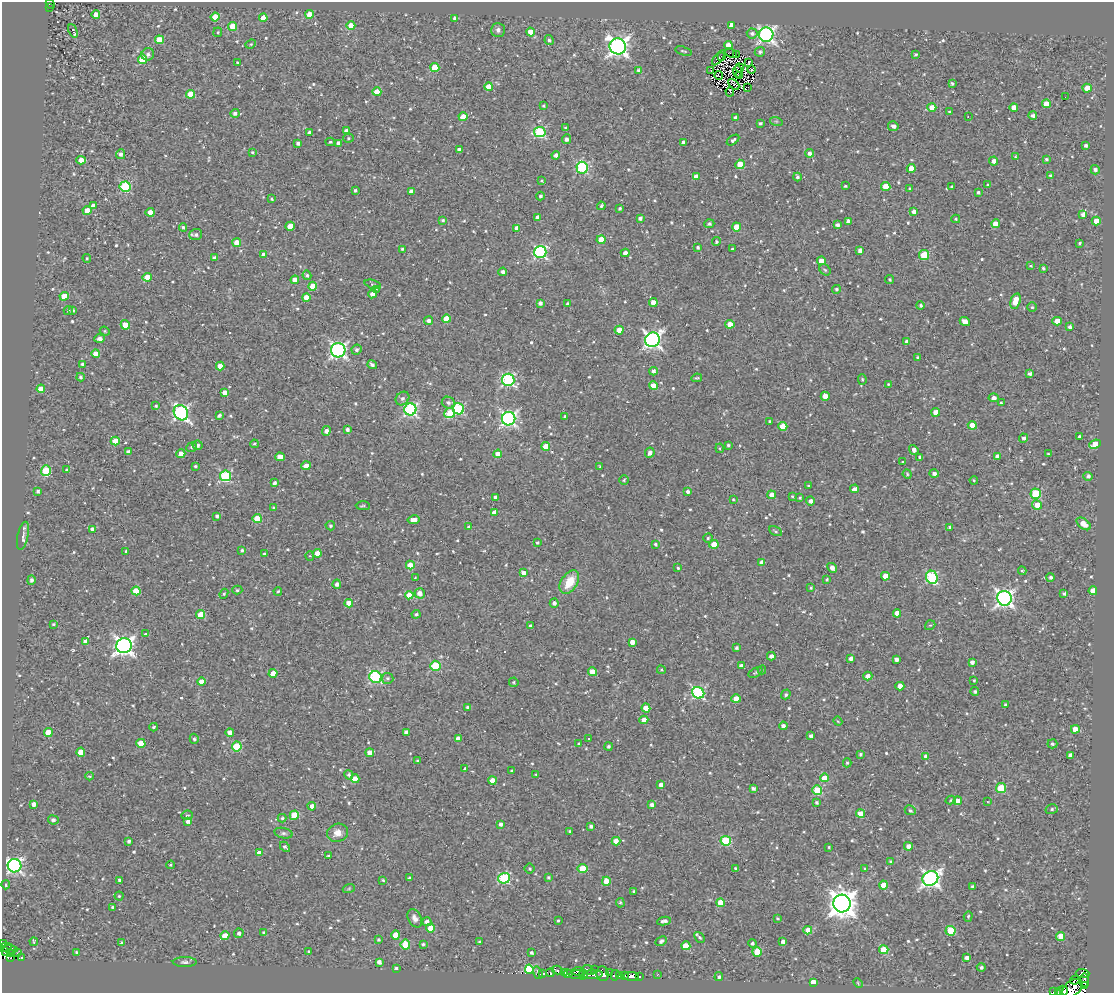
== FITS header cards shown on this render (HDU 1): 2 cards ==
NAXIS1  =                 1112
NAXIS2  =                  991

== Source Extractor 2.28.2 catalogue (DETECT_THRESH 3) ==
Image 1112 x 991 px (HDU 1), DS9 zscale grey, 1 PNG px = 1 image px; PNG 1116 x 995 px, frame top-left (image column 1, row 991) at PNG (2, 2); each listed source drawn as its Kron ellipse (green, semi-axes under 4 px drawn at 4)
Background 0.603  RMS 0.68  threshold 2.03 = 3 sigma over >= 5 px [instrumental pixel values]
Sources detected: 729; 10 with non-positive FLUX_AUTO (blend fragments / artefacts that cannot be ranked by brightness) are neither listed nor drawn; of the other 719, the 500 brightest by FLUX_AUTO listed and drawn (219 fainter detections omitted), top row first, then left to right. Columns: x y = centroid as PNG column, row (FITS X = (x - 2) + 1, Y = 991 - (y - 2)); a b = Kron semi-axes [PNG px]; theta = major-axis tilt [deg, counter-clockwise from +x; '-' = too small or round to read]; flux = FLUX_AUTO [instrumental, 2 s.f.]
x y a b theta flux
50 4 5 3 - 77
49 8 3 2 - 84
310 14 4 4 - 710
96 15 4 4 - 550
215 17 4 4 - 790
263 18 4 4 - 630
455 18 4 3 - 130
731 25 4 4 - 240
233 26 4 4 - 940
351 26 4 4 - 660
498 30 7 7 - 160
73 31 7 3 -67 230
218 32 5 4 - 56
531 32 4 4 - 550
752 33 5 5 - 140
766 35 7 7 - 12000
159 40 4 4 - 820
549 40 5 4 - 110
251 44 5 4 - 60
728 45 4 4 - 390
618 46 8 8 - 22000
683 51 8 3 -16 57
760 52 5 4 - 120
731 53 6 2 -25 100
148 54 6 6 - 160
736 54 3 2 - 65
915 54 3 3 - 64
722 56 3 2 - 81
719 58 9 3 50 66
142 59 4 4 - 1700
749 62 4 3 - 57
237 63 3 3 - 75
435 67 4 4 - 1400
739 68 5 2 - 49
638 70 3 3 - 120
752 70 4 2 - 55
711 71 2 2 - 75
737 72 6 4 -86 61
719 75 4 2 - 58
740 76 4 2 - 70
734 84 6 2 -46 66
952 84 4 3 - 80
489 87 4 4 - 790
748 87 3 2 - 65
1087 88 4 4 - 640
377 92 4 4 - 550
730 92 5 2 - 66
190 94 4 4 - 990
1065 97 2 2 - 67
1046 104 4 4 - 770
544 106 3 3 - 57
932 107 4 4 - 580
1014 107 4 4 - 340
949 112 3 3 - 58
235 113 4 4 - 150
1033 115 4 4 - 150
968 116 3 2 - 100
463 117 4 4 - 590
735 118 4 3 - 150
776 121 6 4 -18 73
760 123 4 3 - 73
893 126 5 5 - 200
565 128 3 3 - 56
346 131 4 4 - 170
309 132 3 3 - 87
540 132 6 5 - 4100
349 138 5 4 - 61
567 139 5 4 - 110
733 140 7 4 35 110
330 142 4 4 - 53
683 142 4 3 - 120
298 143 4 3 - 160
338 143 4 3 - 200
1085 146 3 3 - 110
459 150 4 3 - 190
252 152 4 4 - 54
810 153 4 4 - 150
121 154 5 4 - 190
556 155 4 4 - 220
1015 157 3 3 - 62
1046 159 3 3 - 68
81 160 5 4 - 620
994 161 4 4 - 260
740 164 5 4 - 1100
582 168 6 5 - 5200
911 168 4 4 - 690
1095 170 5 4 - 150
1050 175 3 3 - 56
696 177 4 4 - 480
797 177 4 4 - 86
541 181 4 3 - 55
987 185 3 3 - 73
845 186 3 3 - 62
886 186 4 4 - 930
125 187 5 5 - 3200
952 187 3 3 - 71
910 189 4 4 - 68
355 190 3 3 - 89
411 191 4 4 - 190
978 192 3 3 - 82
540 196 4 4 - 110
272 199 3 3 - 76
93 206 4 4 - 270
601 206 4 3 - 83
620 208 3 3 - 60
87 211 4 4 - 570
914 211 4 4 - 230
150 212 4 4 - 440
1083 214 4 3 - 270
538 217 4 4 - 280
640 218 4 4 - 160
956 219 4 4 - 56
443 220 4 4 - 75
848 221 4 4 - 160
1096 221 4 4 - 810
709 224 5 4 - 100
996 224 4 4 - 560
837 225 4 4 - 150
290 226 5 4 - 740
183 227 4 4 - 80
736 227 4 4 - 770
517 228 4 4 - 310
196 235 6 5 - 130
601 240 4 4 - 750
716 242 4 4 - 68
237 243 4 4 - 660
1079 243 3 3 - 66
698 247 3 3 - 94
402 249 4 3 - 75
732 249 3 3 - 72
860 250 4 4 - 220
540 252 6 6 - 7500
625 253 4 4 - 250
264 255 4 4 - 330
924 255 5 5 - 1800
87 258 4 4 - 50
214 258 4 3 - 130
821 261 4 4 - 440
1030 266 3 3 - 57
1043 268 3 3 - 68
825 270 6 5 - 75
503 272 4 4 - 140
307 275 4 4 - 88
147 277 4 4 - 750
295 280 4 4 - 430
890 280 4 4 - 62
373 284 8 4 -18 64
313 286 4 4 - 720
836 289 4 4 - 94
376 290 3 2 - 84
373 294 4 4 - 380
64 296 4 4 - 830
306 298 4 4 - 570
1015 301 8 5 74 750
540 303 4 4 - 180
653 303 4 4 - 570
568 304 4 3 - 140
920 306 4 4 - 100
1032 307 5 5 - 62
73 310 3 3 - 53
68 311 4 4 - 90
446 319 4 4 - 640
428 321 4 4 - 150
965 321 5 4 - 380
1057 321 4 4 - 690
730 324 4 4 - 570
125 325 5 4 - 610
1069 327 3 3 - 110
619 330 4 4 - 610
105 331 5 4 - 60
100 339 5 4 - 190
652 340 7 7 - 16000
907 342 4 4 - 240
338 350 7 7 - 12000
357 350 5 5 - 89
96 354 4 4 - 560
917 357 3 3 - 49
82 364 3 3 - 110
372 365 5 3 - 130
220 366 4 4 - 620
653 371 4 4 - 170
1029 373 4 3 - 140
81 377 4 4 - 88
697 378 5 3 - 67
862 379 5 4 - 56
508 380 6 6 - 6000
888 384 4 3 - 57
653 386 4 4 - 620
41 389 4 4 - 690
224 392 4 4 - 290
825 396 4 4 - 570
403 398 7 6 - 120
994 398 5 3 - 220
448 403 6 5 - 130
1001 403 3 3 - 78
156 406 4 3 - 63
410 409 6 6 - 8100
459 409 5 5 - 4600
936 412 4 4 - 630
181 413 8 6 -54 9700
450 413 5 5 - 1500
219 415 4 3 - 110
565 416 3 3 - 100
509 419 7 6 - 12000
770 421 3 3 - 69
972 425 4 4 - 680
783 426 4 4 - 860
347 430 4 3 - 150
326 431 5 4 - 260
1080 437 4 3 - 150
1024 438 4 4 - 110
115 441 4 4 - 930
254 444 4 3 - 67
1095 444 6 4 24 1000
198 445 5 5 - 130
728 445 3 3 - 60
546 446 4 4 - 630
191 447 5 4 - 70
720 448 5 3 - 50
914 450 5 4 - 230
128 452 4 4 - 190
650 453 5 4 - 190
181 454 4 4 - 590
498 454 4 4 - 410
1048 454 3 3 - 60
997 456 4 4 - 200
280 457 4 4 - 670
920 457 4 3 - 110
903 462 3 3 - 55
195 466 3 3 - 61
306 466 5 4 - 320
600 467 4 3 - 53
67 470 4 4 - 140
46 471 5 5 - 2300
907 474 4 4 - 62
934 474 5 4 - 160
225 476 5 5 - 4300
1088 476 4 4 - 130
624 480 5 4 - 69
974 480 4 3 - 52
274 483 3 3 - 150
808 486 3 3 - 59
854 489 4 3 - 180
38 491 4 3 - 120
688 492 4 3 - 120
1036 494 5 5 - 2800
772 495 4 4 - 390
792 496 4 3 - 54
495 497 4 3 - 150
800 498 4 3 - 59
733 499 3 3 - 49
810 501 4 4 - 200
1037 505 5 4 - 590
363 506 7 3 0 65
274 508 4 4 - 58
495 513 4 4 - 490
217 516 4 3 - 130
257 519 4 4 - 1300
413 520 6 4 9 310
1084 524 8 5 -39 490
330 526 5 4 - 89
469 527 4 4 - 91
949 527 3 3 - 96
93 529 4 4 - 230
775 531 7 4 -27 71
23 536 14 5 78 200
708 538 4 4 - 66
537 542 3 3 - 76
655 544 4 3 - 66
714 544 4 4 - 580
242 550 4 4 - 86
126 551 3 3 - 65
317 553 4 4 - 460
264 554 3 3 - 60
310 556 4 4 - 56
762 562 4 4 - 240
410 565 4 4 - 610
678 568 4 3 - 63
832 568 5 4 - 260
1022 571 4 3 - 51
523 573 4 3 - 220
885 576 4 4 - 710
932 577 7 5 -66 4300
1050 577 4 4 - 120
415 578 3 3 - 49
827 579 4 3 - 56
31 580 5 4 - 140
569 582 13 8 57 990
337 584 4 4 - 170
811 588 4 3 - 60
237 590 5 4 - 79
136 591 4 4 - 1100
278 591 4 3 - 49
1093 591 4 4 - 670
420 593 5 5 - 330
1064 593 3 3 - 100
224 594 5 4 - 62
409 595 4 4 - 620
1004 598 7 7 - 17000
349 603 4 4 - 570
554 603 4 4 - 130
897 613 4 4 - 540
416 614 4 4 - 98
201 615 4 4 - 990
53 624 4 3 - 55
930 625 5 4 - 56
530 626 3 3 - 85
145 634 3 3 - 56
85 641 4 4 - 210
632 642 4 4 - 340
124 646 8 7 - 21000
736 648 4 3 - 100
771 656 4 4 - 190
851 658 4 4 - 190
896 659 4 4 - 210
972 662 4 4 - 170
435 666 5 5 - 3000
741 666 4 4 - 200
661 670 4 3 - 50
762 670 4 4 - 55
592 672 4 4 - 590
273 673 4 4 - 610
755 673 8 4 27 72
868 676 4 4 - 240
376 677 6 6 - 4600
388 678 5 5 - 110
974 680 3 3 - 49
202 682 4 4 - 470
514 682 5 4 - 70
900 686 4 4 - 410
975 691 4 4 - 65
698 693 6 5 - 5800
786 694 5 4 - 82
736 699 4 4 - 740
1005 705 3 3 - 79
467 707 3 3 - 73
646 708 4 4 - 560
644 720 4 4 - 440
838 721 4 4 - 49
783 726 4 4 - 190
154 727 4 3 - 68
1075 729 4 4 - 510
48 732 4 4 - 700
230 732 4 4 - 300
406 732 4 4 - 180
811 736 4 3 - 130
458 738 4 4 - 330
589 738 2 2 - 55
194 739 5 4 - 110
141 743 4 4 - 830
579 744 3 3 - 55
1052 744 5 4 - 79
237 746 5 5 - 2300
608 746 4 4 - 100
81 752 4 4 - 670
370 753 4 4 - 630
860 754 3 3 - 73
1070 755 4 4 - 250
926 756 4 4 - 240
417 761 4 3 - 57
847 763 4 4 - 60
465 769 4 3 - 110
512 771 3 3 - 60
536 774 3 3 - 50
349 775 5 4 - 110
90 776 4 3 - 53
825 778 4 4 - 790
355 779 4 4 - 730
492 781 4 4 - 590
661 785 4 4 - 210
753 788 4 3 - 130
1001 788 5 5 - 2400
817 790 5 4 - 1600
951 800 5 4 - 67
958 801 4 4 - 560
987 801 3 2 - 70
816 803 4 3 - 80
34 804 4 4 - 280
652 805 4 4 - 220
312 806 4 4 - 300
1052 809 6 5 - 86
910 810 6 4 -27 98
861 813 4 4 - 730
187 815 6 4 6 70
294 815 5 4 - 1400
282 818 4 3 - 90
53 820 5 4 - 160
188 821 4 3 - 180
500 824 4 3 - 140
591 826 4 3 - 130
569 831 3 3 - 81
283 833 9 5 -12 110
338 833 10 9 - 420
129 841 4 3 - 100
616 841 4 4 - 500
726 841 5 5 - 2700
908 846 4 4 - 270
285 847 6 3 -46 130
829 847 3 3 - 49
259 853 4 4 - 390
328 856 3 3 - 64
890 861 3 3 - 49
171 865 4 3 - 52
14 866 7 6 - 11000
582 868 5 4 - 1100
736 868 4 3 - 83
530 869 5 5 - 69
865 869 4 3 - 54
548 877 4 4 - 66
410 878 3 3 - 75
504 878 6 5 - 3600
930 878 8 7 - 16000
383 880 4 3 - 66
120 881 4 3 - 160
606 881 4 4 - 770
6 885 4 4 - 68
883 885 4 4 - 700
973 886 3 3 - 78
349 888 6 4 20 58
633 891 3 2 - 55
119 896 4 4 - 50
620 903 5 4 - 66
720 903 4 4 - 580
842 903 9 8 - 54000
113 907 4 3 - 150
968 916 5 4 - 59
415 918 10 6 -62 220
777 918 4 3 - 67
558 920 3 2 - 52
664 921 7 3 9 160
427 922 4 4 - 180
430 928 4 4 - 660
808 930 4 4 - 650
951 931 5 5 - 1700
239 933 5 4 - 150
264 933 4 3 - 110
396 935 4 4 - 620
225 936 4 4 - 690
1060 936 4 4 - 890
699 937 6 4 -52 110
378 940 4 4 - 71
661 941 6 4 28 130
783 941 4 4 - 150
34 942 4 3 - 49
480 942 3 3 - 73
3 943 4 3 - 130
121 943 3 3 - 64
752 943 4 4 - 100
423 944 3 3 - 82
405 945 5 4 - 1200
686 946 4 4 - 980
5 947 6 3 14 290
10 949 8 3 -5 200
884 950 4 4 - 1200
6 951 4 3 - 76
308 951 3 3 - 52
76 952 3 3 - 59
757 952 5 4 - 1400
10 953 4 3 - 94
17 953 3 3 - 51
531 953 3 3 - 78
22 957 3 3 - 130
11 958 3 3 - 210
967 958 4 4 - 200
185 962 12 5 0 130
379 962 4 4 - 220
981 967 4 4 - 74
396 968 3 3 - 67
529 969 4 4 - 10000
594 969 2 2 - 59
557 970 5 2 - 260
589 970 6 2 -36 390
578 971 6 3 4 600
610 972 3 2 - 220
538 973 6 3 -71 1100
543 973 4 3 - 1100
550 973 4 3 - 1100
564 973 4 3 - 810
1083 973 7 4 -4 790
568 974 4 4 - 3000
577 974 8 3 4 830
602 974 7 6 - 5400
658 974 3 2 - 370
583 975 5 3 - 530
592 975 10 4 2 810
615 975 5 3 - 510
620 975 4 3 - 610
624 976 4 3 - 390
632 976 7 4 -1 1600
640 977 3 3 - 95
719 977 4 4 - 88
1075 980 5 3 - 330
1084 980 7 5 -87 1900
813 982 4 4 - 600
858 983 5 3 - 50
1084 986 3 2 - 170
1072 988 11 7 39 1800
1064 990 5 3 - 220
1053 991 3 2 - 360
1059 991 2 2 - 330
At the frame edge (FLAGS 8, measured only in part): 6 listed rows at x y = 50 4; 3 943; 1072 988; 1064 990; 1053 991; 1059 991
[219 fainter detections neither listed nor drawn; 10 non-positive-flux detections neither listed nor drawn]